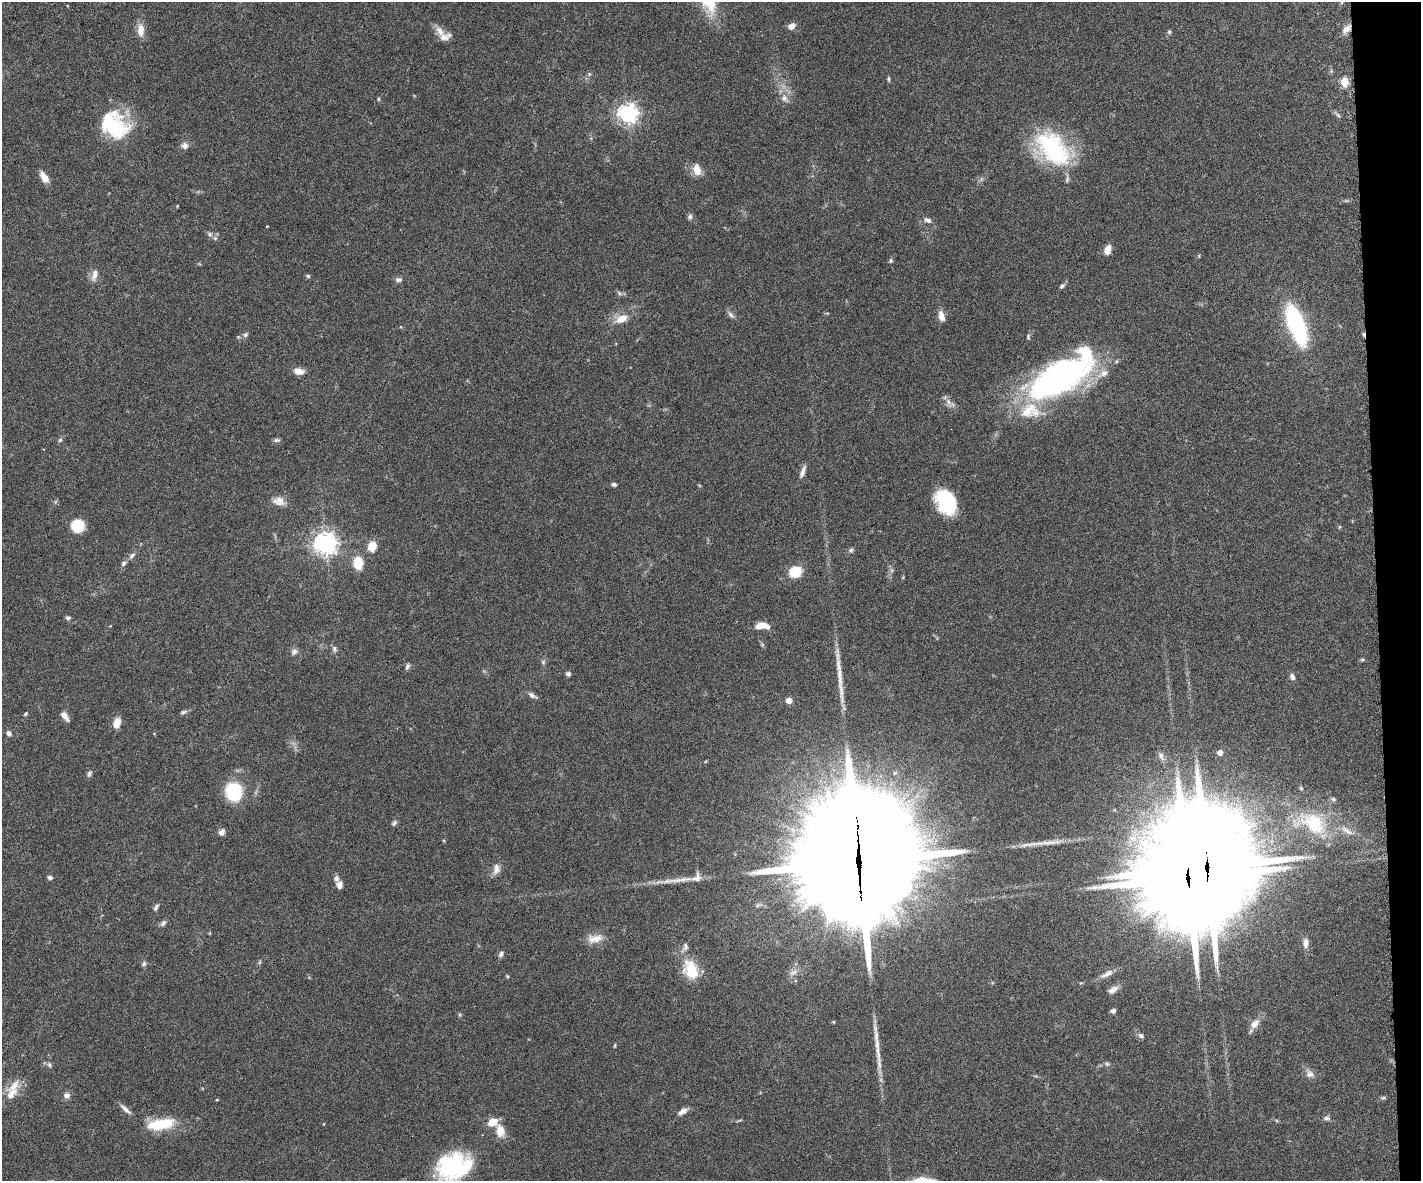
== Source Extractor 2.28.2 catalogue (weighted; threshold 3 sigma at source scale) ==
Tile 9 of 3 x 4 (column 3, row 3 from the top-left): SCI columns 2994-4412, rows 1238-2416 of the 4677 x 4892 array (HDU 1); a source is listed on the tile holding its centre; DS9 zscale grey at full resolution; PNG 1423 x 1183 px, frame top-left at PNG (2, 2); no overlay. Shown black and unused: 3% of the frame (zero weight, under 3 of 6 exposures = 5% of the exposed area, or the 3 px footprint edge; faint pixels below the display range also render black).
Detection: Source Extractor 2.28.2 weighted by HDU 2 'WHT'; one run over the whole footprint, this tile lists its part. Background 0.0471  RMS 0.0026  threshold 0.0107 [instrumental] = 3 sigma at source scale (4.09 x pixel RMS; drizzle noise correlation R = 1.36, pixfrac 0.8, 0.05/0.05 arcsec/px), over >= 5 px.
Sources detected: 146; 4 too faint to see at this stretch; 2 inside a brighter object's white glare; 1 cosmic-ray / hot-pixel residue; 4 long thin detections or spike segments (spike, bleed or trail) — not listed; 12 inside a brighter listed object's ellipse — not listed separately; the other 123 listed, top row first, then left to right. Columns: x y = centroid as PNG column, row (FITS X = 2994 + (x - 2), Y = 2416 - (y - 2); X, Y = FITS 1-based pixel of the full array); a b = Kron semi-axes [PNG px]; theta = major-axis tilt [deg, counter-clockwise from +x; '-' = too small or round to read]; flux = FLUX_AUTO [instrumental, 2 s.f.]
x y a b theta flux
791 26 8 6 23 1.6
1346 29 14 7 41 1.8
141 30 18 9 -88 2.6
440 31 18 10 -51 2.3
1169 32 5 5 - 0.41
1331 71 6 4 72 0.36
589 74 6 5 - 0.46
889 79 7 4 90 0.39
1345 82 5 5 - 10
785 98 14 9 -51 1.7
378 99 6 4 90 0.28
628 114 7 7 - 140
1337 114 12 4 -45 0.66
115 127 34 27 20 17
184 146 10 8 -1 1.2
1053 148 46 29 -41 30
697 170 15 10 -74 2.5
44 177 14 7 -58 2.3
177 206 4 4 - 0.2
690 217 7 6 - 0.63
927 220 11 7 -20 1.1
267 226 3 2 - 0.22
210 234 7 6 - 0.65
1108 250 10 6 72 2.3
1199 256 5 3 - 0.22
890 261 6 5 - 0.42
94 275 18 8 75 1.7
308 276 6 5 - 0.44
398 280 9 6 0 0.78
1062 286 8 5 44 0.59
731 315 12 6 -47 0.87
941 316 13 7 -77 1.9
622 319 17 10 20 3.7
1297 325 39 14 -69 36
245 335 8 6 45 0.66
1028 337 8 4 86 0.43
298 371 13 7 -11 2
1058 378 70 29 28 79
948 402 17 8 -70 1.5
60 440 7 5 72 0.52
276 440 9 5 1 0.59
802 472 16 5 71 1.3
614 484 6 4 -12 0.53
279 501 18 11 -15 2.3
55 502 6 4 71 0.35
946 502 23 17 -63 16
78 525 12 11 - 7.5
325 543 7 7 - 210
372 546 10 8 74 4.3
851 550 7 6 - 0.58
132 555 11 6 49 0.97
123 563 8 6 47 0.67
358 563 16 12 -83 4.5
795 572 10 8 17 8.6
903 577 5 3 - 0.23
68 618 7 5 -18 0.56
760 626 14 7 12 2.5
762 645 7 5 -63 0.39
334 649 8 6 -76 0.73
294 652 10 8 28 0.96
1362 659 6 4 1 0.35
543 662 8 6 75 0.54
407 666 9 5 68 0.66
568 674 6 5 - 0.62
1292 677 8 6 -62 0.94
532 695 13 6 -31 0.95
789 700 5 5 - 2
183 712 11 5 13 0.59
26 714 6 4 46 0.35
64 715 11 6 -54 1.8
117 723 11 8 73 2.7
9 733 7 5 -43 0.82
1220 752 4 4 - 1.9
1161 756 13 6 -61 1.1
706 761 5 3 - 0.22
895 773 6 5 - 0.58
89 774 9 6 67 0.65
1301 788 6 4 -68 0.31
233 792 16 14 -78 15
1333 799 8 5 -15 0.48
394 823 9 6 46 0.6
1313 823 44 26 -34 16
222 832 8 6 53 1.1
858 861 54 38 -89 8600
496 869 15 9 72 1.7
697 877 24 12 16 2.5
1188 877 47 30 -81 3100
50 878 5 5 - 0.7
339 885 9 7 -84 1.5
156 907 11 5 64 0.71
163 923 10 6 44 0.72
595 939 23 11 7 3.1
1306 943 11 7 89 1.5
501 954 10 6 63 0.72
260 962 6 4 88 0.33
144 964 7 6 - 0.66
691 970 26 17 -65 7.7
793 972 14 8 27 1.5
1107 974 21 7 29 1.7
507 976 5 5 - 0.3
1113 990 14 7 33 1.4
1113 1011 5 5 - 0.7
459 1015 6 4 71 0.3
833 1022 4 3 - 0.27
1255 1024 16 10 47 2.2
1141 1036 8 6 -16 0.78
615 1045 5 3 - 0.28
1107 1064 7 6 - 0.56
49 1065 8 5 -50 0.6
1310 1074 15 10 -51 1.6
14 1086 27 11 46 3.6
67 1095 8 8 - 1.1
1383 1098 7 5 9 0.47
217 1100 4 3 - 0.2
126 1109 17 5 -42 1.3
683 1111 15 7 34 1.4
1327 1118 9 7 4 0.78
739 1120 9 3 12 0.34
493 1122 10 8 23 3.9
161 1124 28 11 9 11
500 1131 19 12 -76 3.1
452 1167 31 26 40 28
923 1180 30 7 0 3.4
Overlapping masked pixels (flux is a lower limit): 3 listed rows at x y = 1346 29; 858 861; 1188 877
Isophote crosses this tile's border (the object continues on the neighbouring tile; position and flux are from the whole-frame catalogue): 2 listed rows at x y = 452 1167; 923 1180